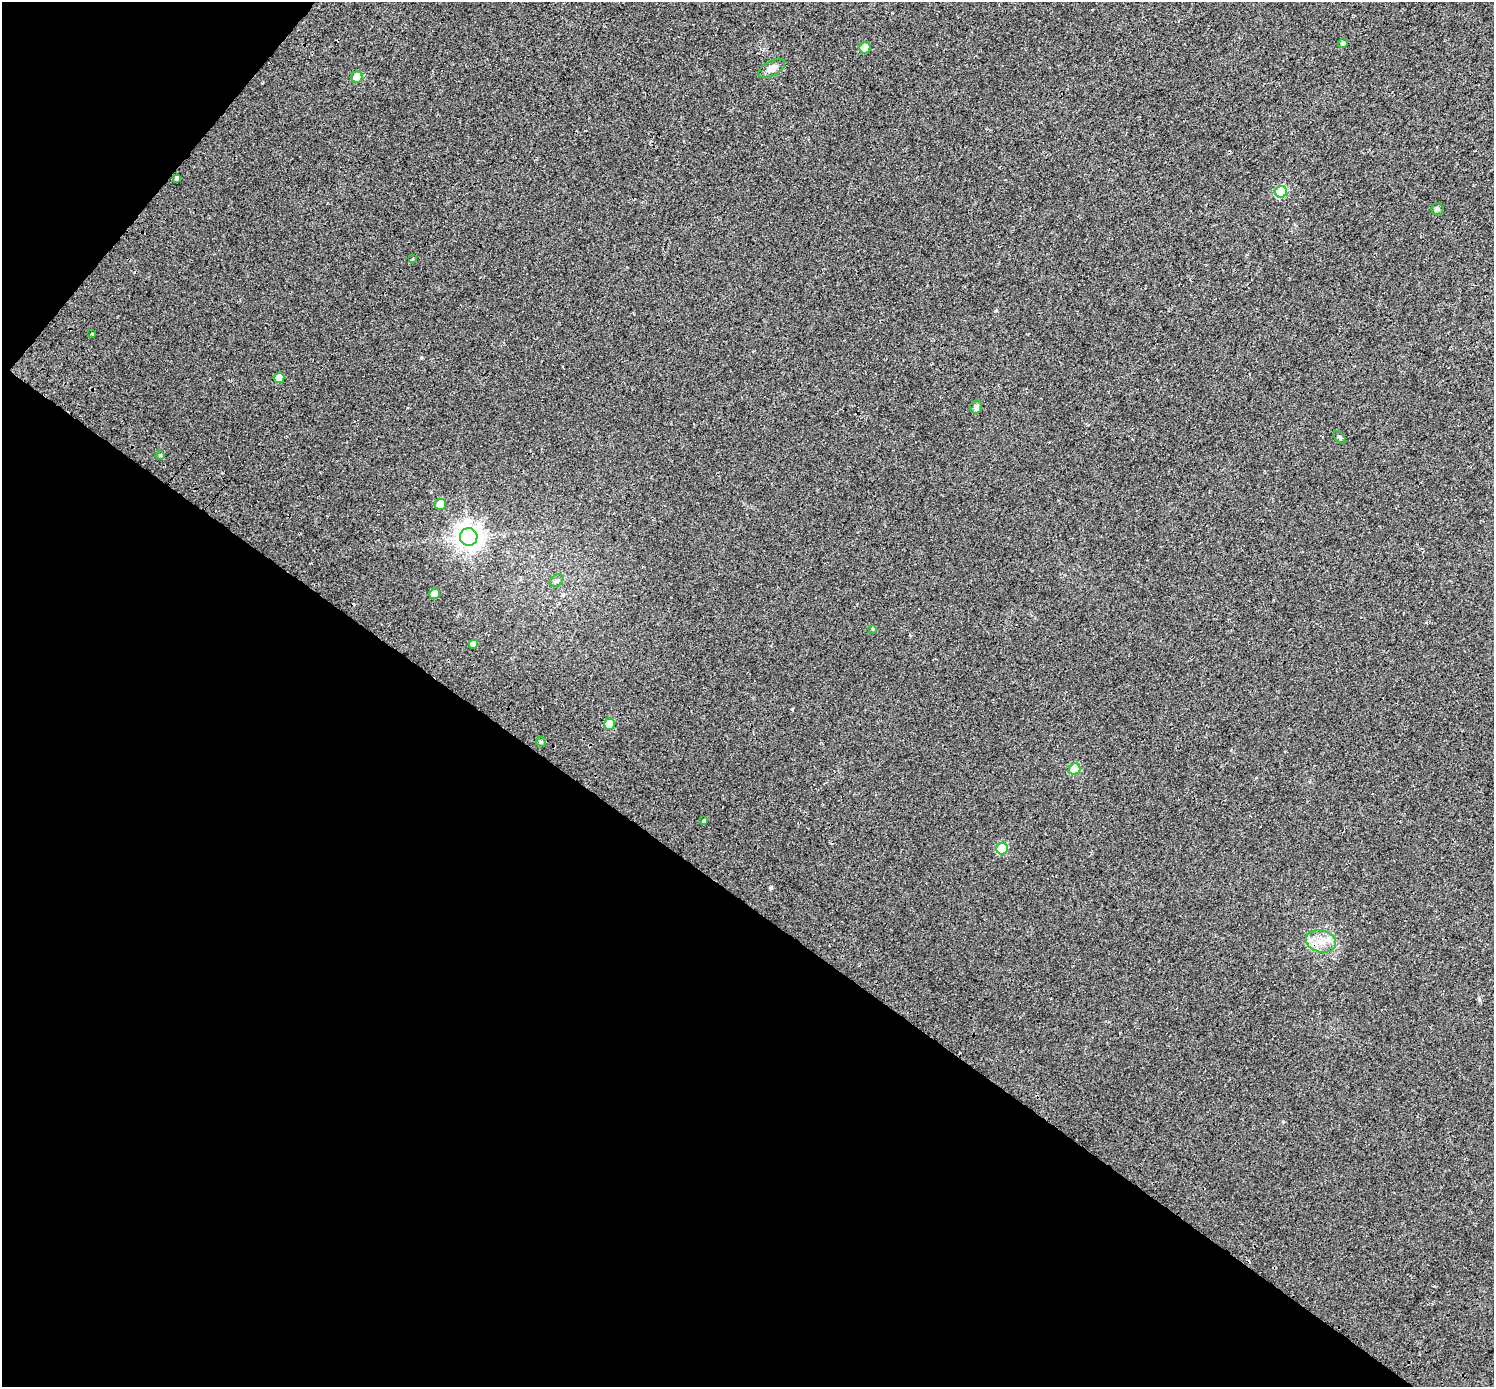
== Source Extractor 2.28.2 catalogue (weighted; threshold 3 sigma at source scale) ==
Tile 9 of 4 x 4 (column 1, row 3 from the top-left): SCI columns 62-1553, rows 1651-3035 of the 6097 x 6135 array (HDU 1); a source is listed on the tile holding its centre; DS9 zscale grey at full resolution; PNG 1496 x 1389 px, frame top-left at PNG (2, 2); each listed source drawn as its Kron ellipse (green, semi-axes under 4 px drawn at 4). Shown black and unused: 38% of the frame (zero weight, under 2 of 3 exposures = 4% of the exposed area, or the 3 px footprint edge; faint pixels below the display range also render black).
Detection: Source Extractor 2.28.2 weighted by HDU 2 'WHT'; one run over the whole footprint, this tile lists its part. Background 0.0241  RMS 0.01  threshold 0.0453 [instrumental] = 3 sigma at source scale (4.5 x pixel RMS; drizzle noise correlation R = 1.50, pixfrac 1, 0.0396/0.0396 arcsec/px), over >= 5 px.
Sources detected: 29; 4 cosmic-ray / hot-pixel residue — neither listed nor drawn; the other 25 listed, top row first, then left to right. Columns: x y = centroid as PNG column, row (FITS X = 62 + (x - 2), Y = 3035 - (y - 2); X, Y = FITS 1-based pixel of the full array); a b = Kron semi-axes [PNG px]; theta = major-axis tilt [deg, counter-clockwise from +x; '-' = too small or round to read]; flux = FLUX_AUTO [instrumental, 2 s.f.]
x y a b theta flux
1343 43 5 5 - 2.1
865 48 5 5 - 10
772 68 15 7 29 7.3
357 77 6 5 - 8.7
177 178 4 3 - 17
1281 192 6 6 - 50
1437 209 6 6 - 2.1
412 259 4 3 - 6.9
92 334 3 3 - 2.7
279 378 5 5 - 11
976 407 6 6 - 3.2
1340 437 7 4 -47 1.6
160 455 4 4 - 1
440 504 6 5 - 15
469 537 9 8 - 940
556 581 7 5 36 2.6
435 594 5 5 - 12
873 629 4 3 - 1.2
473 644 4 4 - 5.5
609 724 5 5 - 19
541 742 5 4 - 1.3
1075 769 6 5 - 31
704 820 3 3 - 5.3
1002 849 6 5 - 39
1321 941 15 11 -14 13
Unlisted compact peaks at least as high as the median listed source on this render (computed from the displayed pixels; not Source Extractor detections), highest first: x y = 1283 1122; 792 709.